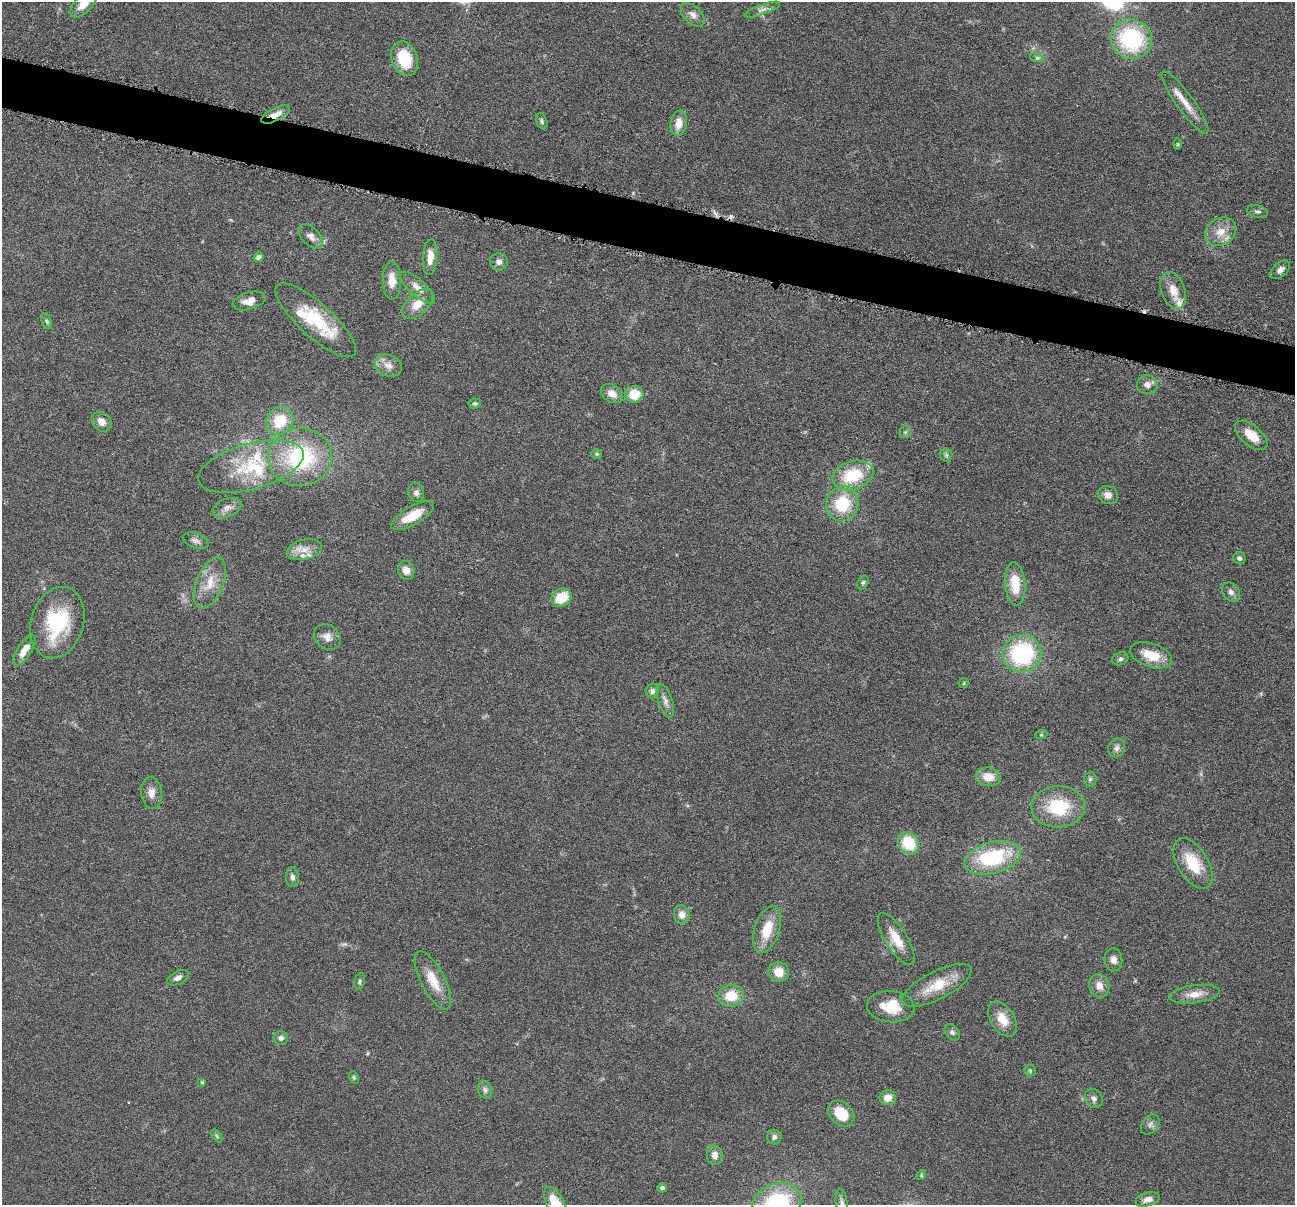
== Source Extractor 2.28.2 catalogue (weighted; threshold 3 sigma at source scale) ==
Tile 11 of 4 x 4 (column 3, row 3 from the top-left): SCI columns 2592-3884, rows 1458-2660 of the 5181 x 5198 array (HDU 1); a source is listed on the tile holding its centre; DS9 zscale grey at full resolution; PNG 1297 x 1207 px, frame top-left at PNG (2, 2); each listed source drawn as its Kron ellipse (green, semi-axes under 4 px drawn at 4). Shown black and unused: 4% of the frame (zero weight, under 4 of 8 exposures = <1% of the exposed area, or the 3 px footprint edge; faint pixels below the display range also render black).
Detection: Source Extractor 2.28.2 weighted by HDU 2 'WHT'; one run over the whole footprint, this tile lists its part. Background 0.0374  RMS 0.0039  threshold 0.0159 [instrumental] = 3 sigma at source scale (4.09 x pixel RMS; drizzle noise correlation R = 1.36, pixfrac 0.8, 0.05/0.05 arcsec/px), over >= 5 px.
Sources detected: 116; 1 too faint to see at this stretch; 2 cosmic-ray / hot-pixel residue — neither listed nor drawn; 8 inside a brighter listed object's ellipse — not listed separately; the other 105 listed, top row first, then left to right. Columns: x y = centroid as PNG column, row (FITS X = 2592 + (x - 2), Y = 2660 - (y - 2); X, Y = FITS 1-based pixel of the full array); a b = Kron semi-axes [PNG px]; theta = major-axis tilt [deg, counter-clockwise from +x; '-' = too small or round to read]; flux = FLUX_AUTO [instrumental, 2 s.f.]
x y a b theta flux
83 4 17 8 46 4.8
762 10 18 5 20 1.6
693 15 14 8 -45 2.1
1131 39 21 19 -28 34
1037 58 7 4 -18 0.72
405 59 18 13 -70 13
1185 102 37 8 -54 5.3
276 114 16 6 27 3.3
542 121 8 5 -70 0.85
679 123 13 8 81 4.2
1178 144 6 4 -90 0.4
1257 211 10 6 -13 1.1
1221 232 16 13 33 5.1
311 236 15 8 -45 2.1
258 257 5 4 - 1.2
430 257 18 7 86 4.2
499 262 9 8 - 1.8
1280 270 11 7 43 1.8
392 280 19 9 -88 4.1
417 288 22 8 -42 3.6
1173 291 19 12 -69 5
249 301 17 8 16 3.6
417 304 19 10 43 5.3
316 320 52 16 -42 20
47 321 8 5 -70 0.73
388 365 14 10 -20 3
1147 385 10 9 - 2.1
612 394 12 8 -31 3.1
634 394 9 8 - 7.5
475 403 6 5 - 0.62
280 421 14 13 - 11
101 422 11 9 -45 2.7
905 432 6 6 - 0.69
1251 435 19 10 -40 6.5
597 454 5 5 - 0.46
946 455 6 6 - 0.73
300 457 32 29 10 37
251 467 54 23 16 25
853 476 21 14 17 15
416 493 9 7 -73 1.5
1108 495 10 9 - 2.3
842 504 17 16 - 15
227 508 15 9 21 2.4
413 515 24 9 30 7.4
196 541 13 7 -20 1.6
304 550 18 10 15 4
1239 558 6 6 - 0.91
406 570 9 8 - 2.7
210 583 27 13 68 7.2
863 583 7 5 63 0.69
1015 584 21 10 -84 9.7
1231 592 10 8 -52 1.6
562 598 10 8 31 9.2
57 623 36 26 73 25
327 637 14 11 -43 2.8
24 650 18 7 57 4
1022 654 19 18 - 40
1151 655 22 11 -19 7.6
1120 659 8 6 19 0.87
964 683 5 4 - 0.43
652 691 7 6 - 1.1
665 701 17 7 -71 2
1041 735 6 4 18 0.45
1117 748 9 8 - 1.5
988 777 12 9 -7 4.7
1090 779 7 6 - 0.85
151 793 16 10 -84 2.9
1058 807 27 20 1 18
909 843 12 10 -52 13
993 858 29 15 15 27
1193 864 28 15 -59 12
292 877 10 6 -82 1.3
682 915 9 8 - 2.4
767 929 24 12 73 9
896 939 30 11 -58 7.1
1113 960 11 9 -83 2.1
779 972 10 9 - 4.8
178 978 11 6 26 1.7
433 980 32 12 -63 7.2
360 981 8 5 77 0.74
937 986 38 14 27 10
1099 986 12 10 -70 3.1
1194 994 25 9 7 4.5
731 996 13 11 10 8.1
891 1007 24 15 -6 9.2
1003 1019 19 12 -58 5.9
952 1032 9 6 -51 1.1
281 1038 7 7 - 1.3
1030 1071 6 5 - 0.56
354 1077 6 4 -69 0.5
202 1082 4 4 - 0.4
485 1090 9 7 -72 1.2
888 1098 8 7 - 2.9
1094 1098 10 8 -52 1.5
841 1113 15 11 -42 8.2
1150 1124 11 8 53 1.4
217 1136 7 4 -54 0.54
774 1137 7 7 - 1.2
715 1155 9 8 - 2.2
921 1175 5 4 - 0.38
662 1188 5 4 - 0.75
1147 1199 12 6 16 2
777 1202 25 18 19 32
556 1204 19 8 -64 11
842 1204 15 6 -83 1.7
Overlapping masked pixels (flux is a lower limit): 1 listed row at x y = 276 114
Isophote crosses this tile's border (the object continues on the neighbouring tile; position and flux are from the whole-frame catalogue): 4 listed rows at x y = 83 4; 777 1202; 556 1204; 842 1204